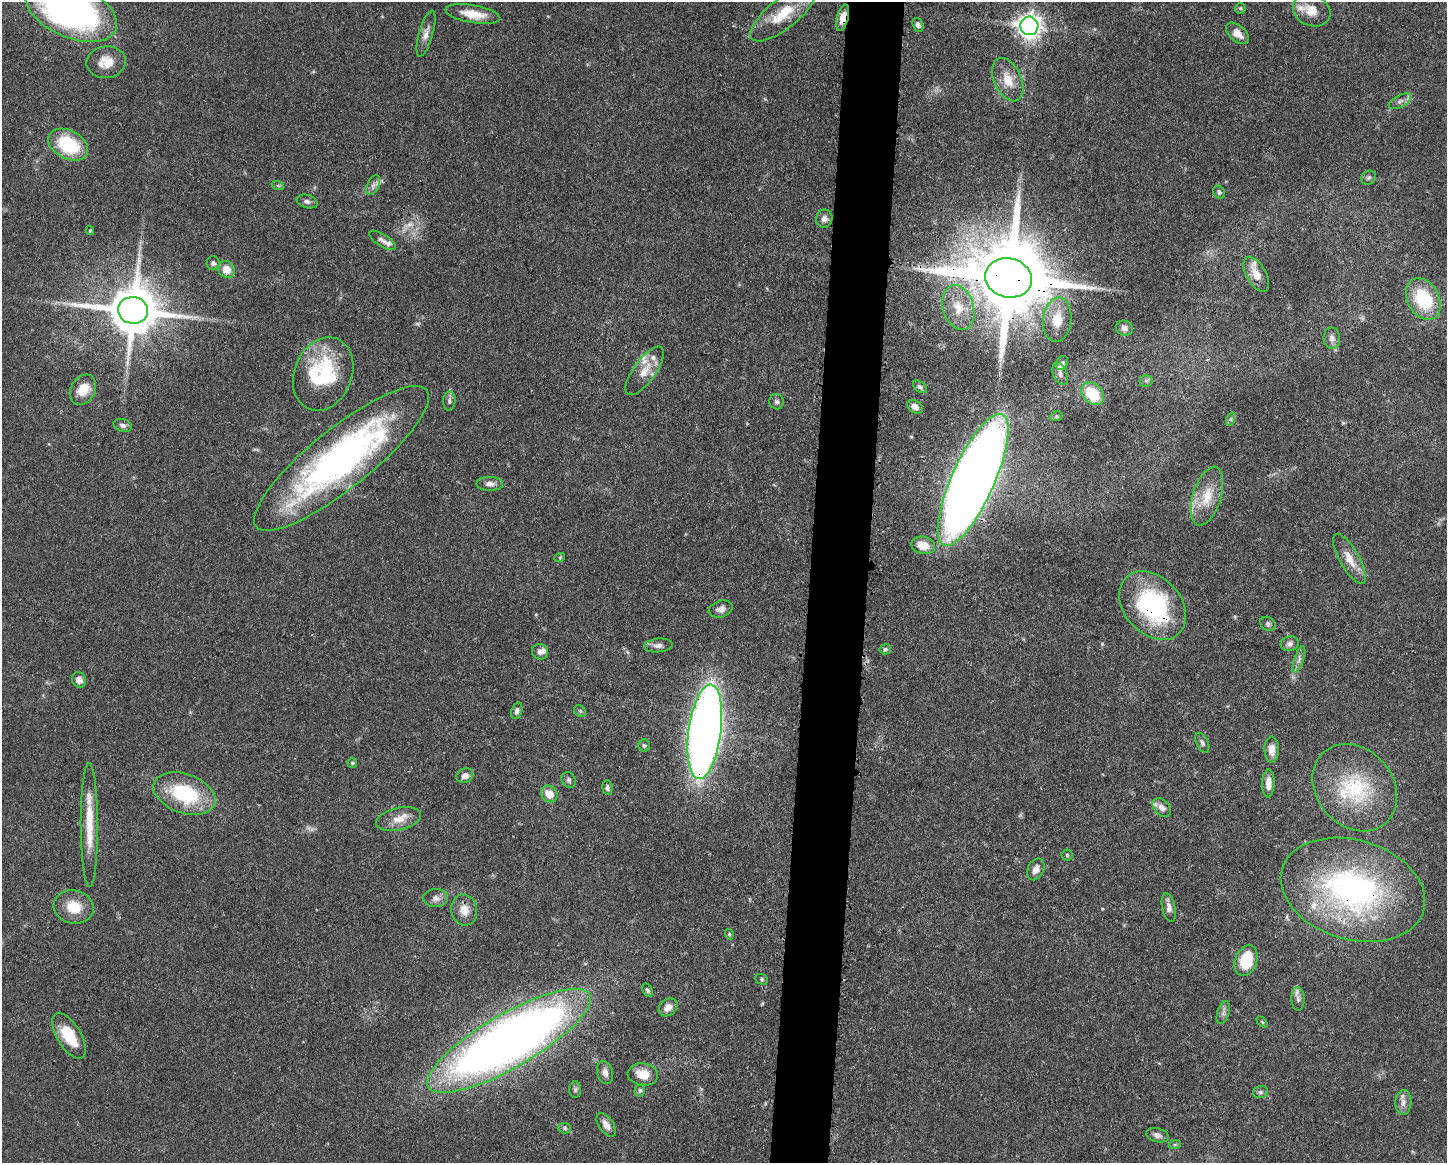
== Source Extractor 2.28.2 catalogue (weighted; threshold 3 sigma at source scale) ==
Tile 5 of 3 x 4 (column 2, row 2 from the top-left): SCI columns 1560-3004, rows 2324-3484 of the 4676 x 4645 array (HDU 1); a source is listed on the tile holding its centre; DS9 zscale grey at full resolution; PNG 1449 x 1165 px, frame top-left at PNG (2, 2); each listed source drawn as its Kron ellipse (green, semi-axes under 4 px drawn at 4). Shown black and unused: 4% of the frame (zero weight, under 3 of 4 exposures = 1% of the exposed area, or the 3 px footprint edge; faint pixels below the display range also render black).
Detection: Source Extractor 2.28.2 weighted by HDU 2 'WHT'; one run over the whole footprint, this tile lists its part. Background 0.0544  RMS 0.0032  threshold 0.0145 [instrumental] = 3 sigma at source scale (4.5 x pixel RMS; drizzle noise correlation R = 1.50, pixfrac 1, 0.05/0.05 arcsec/px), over >= 5 px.
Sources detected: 116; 1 too faint to see at this stretch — neither listed nor drawn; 9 inside a brighter listed object's ellipse — not listed separately; the other 106 listed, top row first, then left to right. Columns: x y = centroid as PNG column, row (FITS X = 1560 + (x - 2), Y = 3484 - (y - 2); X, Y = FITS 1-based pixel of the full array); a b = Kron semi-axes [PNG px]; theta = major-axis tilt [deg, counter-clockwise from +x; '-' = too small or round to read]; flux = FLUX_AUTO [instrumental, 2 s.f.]
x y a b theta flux
1240 8 5 5 - 0.46
71 10 48 27 -24 140
1312 10 19 15 -23 5.3
473 14 27 9 -10 6.2
783 14 40 15 38 11
843 17 13 6 76 3.8
918 25 7 5 -67 1.2
1029 26 9 9 - 250
1237 33 13 8 -42 3.2
426 34 24 7 74 2.4
106 62 20 16 6 5.2
1008 80 23 13 -65 6.4
1400 101 12 6 27 1.3
68 145 21 14 -28 20
1368 178 8 6 40 0.83
373 185 10 6 65 1.3
278 186 6 4 -19 0.5
1219 192 7 5 -53 0.75
307 201 10 6 -16 1.1
824 219 9 8 - 1.6
90 230 4 4 - 0.34
382 240 15 6 -32 1.4
213 263 7 6 - 1.1
226 269 9 7 -48 4.3
1256 274 19 9 -60 4.9
1009 278 23 19 -14 5600
1423 299 22 15 -61 20
958 308 23 15 -73 7.7
133 310 15 13 -6 1800
1057 320 22 14 83 6.8
1124 328 9 7 -24 1.3
1332 338 10 8 -88 1.8
1062 363 7 6 - 0.69
645 371 29 11 54 5.2
323 374 38 28 68 28
1060 374 11 7 -68 1.5
1146 381 6 6 - 0.81
920 387 8 5 -39 0.74
83 390 16 12 60 5.8
1093 394 13 9 -44 13
449 401 10 6 85 1
777 402 8 7 - 1
915 407 8 6 -34 1.8
1056 416 6 5 - 0.52
1231 419 7 4 71 0.59
123 425 9 6 -16 1.2
341 458 109 30 39 120
973 480 72 21 66 740
490 484 13 7 -1 1.8
1207 496 30 14 73 8.4
923 545 12 8 -12 5.4
560 557 5 3 - 0.29
1349 559 28 9 -60 5.5
1153 606 39 28 -47 45
721 609 12 8 18 1.9
1268 624 8 6 -28 0.82
1290 644 9 7 11 1.3
658 645 14 7 6 1.6
885 649 6 5 - 0.6
540 652 8 7 - 1.5
1299 659 14 5 72 1.3
79 680 8 7 - 2.3
517 711 8 5 71 1
580 711 7 5 -45 0.59
705 732 48 16 82 350
1202 743 10 6 -63 1
644 745 6 6 - 0.68
1272 750 13 7 -89 2.9
352 763 5 4 - 0.43
465 776 9 7 21 2.1
569 780 8 6 -64 0.87
1268 783 14 6 88 2.8
607 788 7 5 -86 0.78
1355 788 47 38 -49 27
184 794 32 19 -19 25
549 794 9 7 -47 4.7
1162 808 11 7 -46 2.3
398 819 23 11 13 4.6
89 825 62 8 -90 11
1067 855 5 5 - 0.49
1036 869 11 8 63 2.4
1353 890 74 50 -17 89
436 898 12 9 3 1.9
74 907 20 16 -13 7.4
1169 908 15 6 -79 1.9
464 910 15 13 -78 3.8
729 934 5 4 - 0.5
1246 961 15 11 70 12
762 979 6 5 - 0.53
648 990 7 4 -58 0.66
1298 999 12 6 -88 1.3
668 1007 10 8 41 2.3
1223 1012 12 6 72 1.2
1262 1022 6 4 -45 0.36
69 1036 25 12 -58 11
509 1041 93 27 30 380
605 1072 12 7 -76 1.8
643 1074 15 11 -8 5.6
575 1090 8 6 -90 0.77
640 1090 7 5 75 0.74
1260 1092 7 5 16 0.75
1403 1102 12 8 86 2.1
606 1125 13 7 -55 2.4
565 1128 6 5 - 0.62
1157 1135 11 7 -16 1.3
1175 1144 6 4 20 0.47
Overlapping masked pixels (flux is a lower limit): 8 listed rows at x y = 843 17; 1009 278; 133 310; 341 458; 973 480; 1153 606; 705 732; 1353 890
Isophote crosses this tile's border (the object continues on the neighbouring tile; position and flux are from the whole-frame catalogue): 1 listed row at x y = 71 10